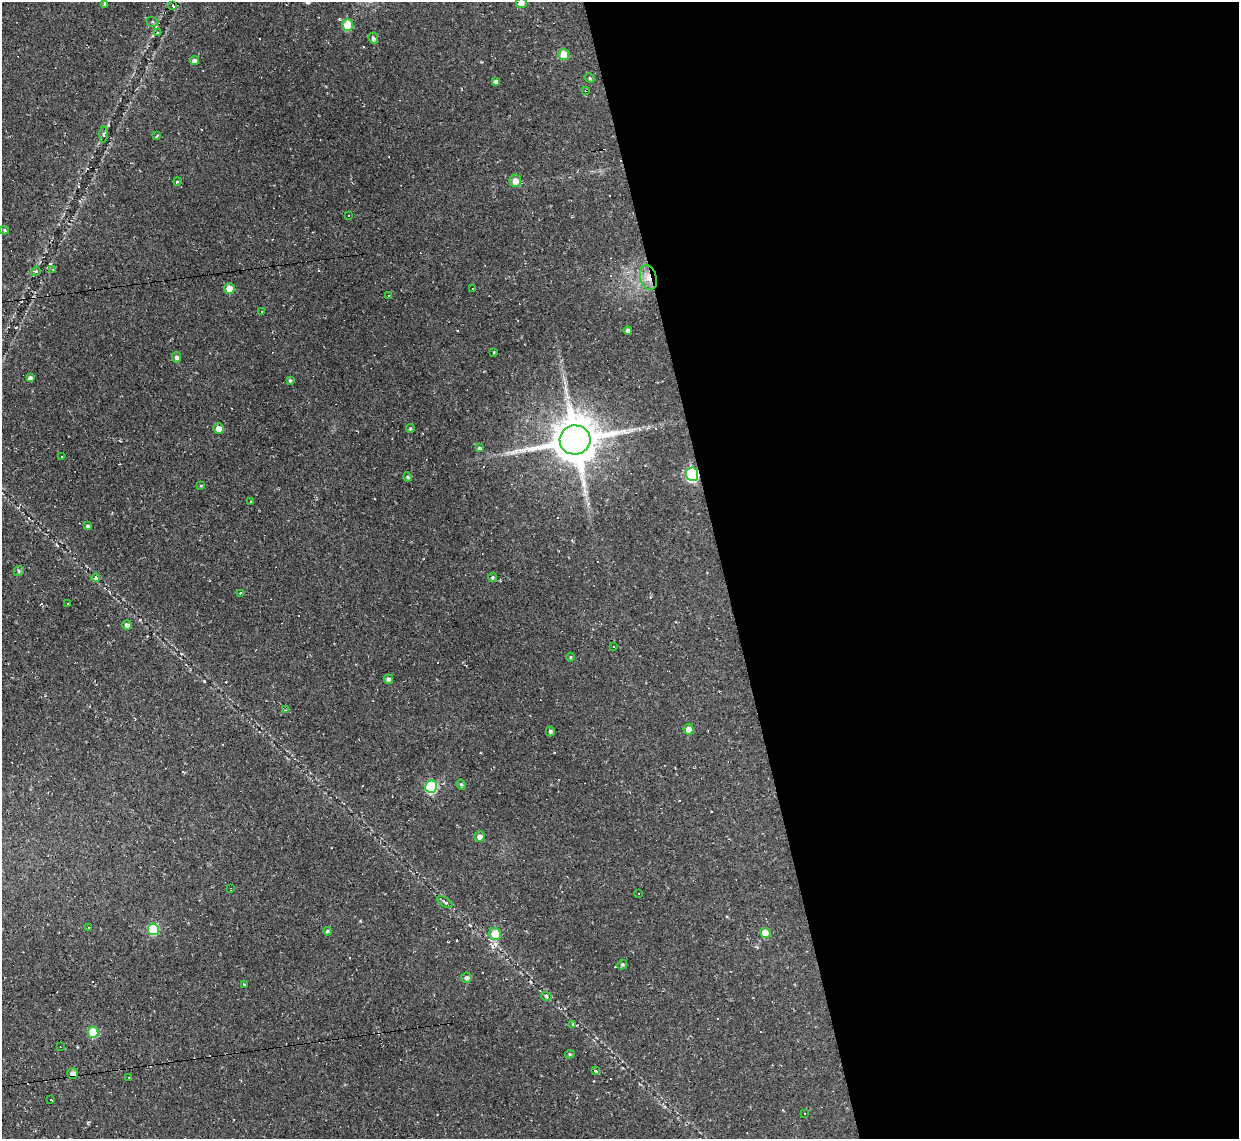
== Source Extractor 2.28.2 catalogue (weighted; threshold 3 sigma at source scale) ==
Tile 8 of 4 x 4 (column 4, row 2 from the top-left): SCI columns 3712-4948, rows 2404-3540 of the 4948 x 4925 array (HDU 1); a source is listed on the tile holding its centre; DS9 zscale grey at full resolution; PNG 1241 x 1141 px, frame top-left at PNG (2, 2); each listed source drawn as its Kron ellipse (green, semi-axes under 4 px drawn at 4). Shown black and unused: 42% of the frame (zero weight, under 2 of 3 exposures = <1% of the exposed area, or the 3 px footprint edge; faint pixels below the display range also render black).
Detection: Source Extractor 2.28.2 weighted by HDU 2 'WHT'; one run over the whole footprint, this tile lists its part. Background 0.146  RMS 0.0073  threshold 0.0329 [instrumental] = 3 sigma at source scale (4.5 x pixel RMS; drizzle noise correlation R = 1.50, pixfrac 1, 0.05/0.05 arcsec/px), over >= 5 px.
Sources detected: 106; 30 cosmic-ray / hot-pixel residue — neither listed nor drawn; the other 76 listed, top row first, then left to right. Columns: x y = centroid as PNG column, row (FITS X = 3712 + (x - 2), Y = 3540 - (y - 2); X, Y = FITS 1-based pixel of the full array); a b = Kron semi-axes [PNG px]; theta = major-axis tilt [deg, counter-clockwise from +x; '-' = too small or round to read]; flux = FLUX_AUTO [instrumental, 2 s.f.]
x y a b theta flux
105 3 4 4 - 1.4
521 3 5 5 - 4.6
173 6 3 2 - 0.9
152 22 6 4 -20 1.2
348 25 5 5 - 25
157 33 3 3 - 0.95
373 38 6 4 -65 2
564 55 5 5 - 15
194 61 5 4 - 2.6
590 78 5 4 - 0.99
496 82 4 4 - 2.2
586 90 3 3 - 0.88
104 134 8 3 86 1.3
157 136 4 3 - 0.75
177 181 4 3 - 1
515 181 6 6 - 6.2
348 215 3 3 - 0.9
4 230 5 4 - 1.2
53 269 3 2 - 0.53
36 271 5 3 - 0.85
648 278 13 8 -74 6.6
229 288 5 5 - 7
473 289 3 2 - 0.62
389 296 3 2 - 0.48
261 312 3 3 - 5.4
628 330 4 4 - 2.3
494 352 3 3 - 0.58
176 357 5 4 - 1.9
30 378 4 4 - 2.3
290 381 4 4 - 1.2
218 428 5 5 - 4.9
410 428 4 4 - 1
575 440 15 14 - 2800
479 448 4 4 - 1.4
62 457 3 2 - 1.2
692 474 7 6 - 100
408 477 4 4 - 1.3
201 486 4 3 - 0.75
250 502 2 2 - 0.52
88 526 4 4 - 1.4
19 571 5 5 - 1.2
96 578 4 4 - 2.3
493 578 4 4 - 1.2
240 593 3 3 - 2.3
68 604 3 2 - 0.46
127 625 5 4 - 3.3
613 647 3 3 - 2.3
570 657 4 3 - 0.64
388 679 5 4 - 2.1
285 710 4 3 - 0.99
688 729 5 5 - 5.5
550 731 5 4 - 1.3
461 784 5 4 - 1.2
431 787 6 6 - 68
479 837 5 5 - 3.3
231 889 3 2 - 0.61
639 894 3 3 - 2.2
445 902 9 3 -34 1.4
89 928 3 3 - 2
153 929 6 5 - 46
327 931 4 4 - 1.2
765 933 5 5 - 14
495 934 6 6 - 16
622 965 5 4 - 1.2
467 978 5 5 - 2
244 984 4 2 - 0.77
546 996 5 3 - 0.9
573 1024 3 3 - 4.3
93 1032 5 5 - 25
60 1047 3 2 - 0.52
570 1054 5 4 - 1
596 1070 4 3 - 25
73 1073 5 5 - 4.3
129 1077 2 2 - 0.57
51 1099 3 3 - 2.7
805 1113 3 2 - 0.83
Overlapping masked pixels (flux is a lower limit): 5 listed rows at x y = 586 90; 648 278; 575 440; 692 474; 73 1073
Isophote crosses this tile's border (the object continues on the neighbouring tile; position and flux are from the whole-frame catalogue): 1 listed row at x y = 521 3